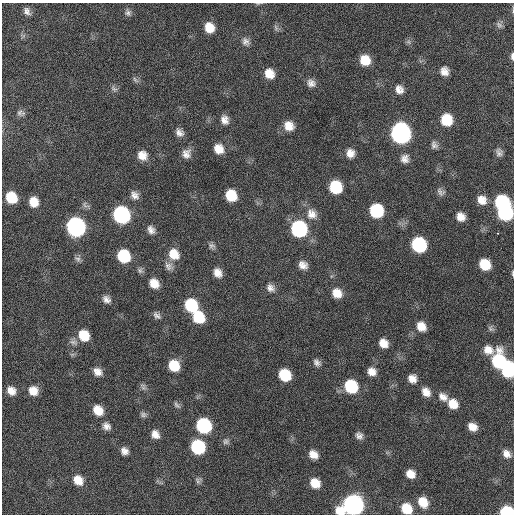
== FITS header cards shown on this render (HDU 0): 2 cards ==
NAXIS1  =                  512 / Axis length
NAXIS2  =                  512 / Axis length

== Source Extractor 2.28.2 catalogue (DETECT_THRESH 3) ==
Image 512 x 512 px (HDU 0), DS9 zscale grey, 1 PNG px = 1 image px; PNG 516 x 516 px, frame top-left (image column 1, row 512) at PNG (2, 3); no overlay
Background 115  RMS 11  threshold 34.1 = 3 sigma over >= 5 px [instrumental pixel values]
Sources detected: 106; all 106 listed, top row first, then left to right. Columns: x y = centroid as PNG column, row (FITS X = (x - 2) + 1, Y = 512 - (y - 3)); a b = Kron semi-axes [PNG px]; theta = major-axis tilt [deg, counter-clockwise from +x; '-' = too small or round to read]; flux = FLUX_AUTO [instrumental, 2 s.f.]
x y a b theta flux
258 3 6 4 19 910
27 11 10 7 -60 3700
128 13 9 8 - 2700
499 25 10 7 -47 2500
209 28 10 8 -61 11000
276 28 9 6 -72 1900
246 41 12 9 -52 4000
408 42 7 6 - 1700
512 56 9 4 -89 2200
365 60 9 9 - 14000
444 71 9 9 - 5800
269 74 11 9 -59 9900
135 80 10 5 -52 2000
311 83 11 9 -37 4500
114 88 10 7 -38 2400
399 89 10 9 - 5400
21 113 10 7 -10 2500
224 120 11 9 -70 5400
446 120 10 10 - 23000
289 126 11 10 - 9000
179 132 10 8 -47 4200
401 133 12 11 - 300000
434 145 10 8 -74 3100
219 149 11 10 - 9300
499 152 10 8 -83 3300
350 153 10 9 - 6300
186 154 12 11 - 5600
142 155 11 10 - 8300
405 159 11 10 - 4900
336 187 10 9 - 33000
441 192 11 8 -31 3100
135 195 11 9 -45 4400
231 195 10 9 - 20000
11 197 10 8 -56 21000
482 200 12 10 -51 8200
34 202 9 8 - 10000
502 202 10 10 - 66000
376 211 10 10 - 50000
505 213 11 10 - 84000
312 214 14 13 - 8100
121 215 11 10 - 140000
461 217 9 8 - 6800
76 227 11 10 - 230000
299 229 11 10 - 99000
151 230 10 8 -61 4200
497 233 3 2 - 9100
419 245 11 10 - 73000
212 246 10 7 -11 2500
174 254 13 11 -53 13000
124 256 10 9 - 37000
78 259 9 6 -26 2400
485 264 10 8 -40 19000
303 265 9 8 - 5700
169 266 12 10 -37 4300
140 270 8 7 - 2100
217 273 9 7 -61 6300
513 273 8 3 -90 1100
154 283 10 9 - 9300
270 288 11 10 - 4600
337 293 11 10 - 9800
106 299 10 8 -38 4000
191 305 11 9 -52 40000
157 315 11 7 -44 2900
198 317 11 9 -53 28000
421 326 10 9 - 8900
491 328 9 7 -56 1900
84 335 11 9 -56 18000
74 342 13 7 -14 3200
383 343 9 8 - 8100
488 350 27 11 1 12000
499 361 11 10 - 55000
317 362 10 8 -42 3200
174 366 10 9 - 19000
508 369 12 9 -87 58000
98 372 10 8 -35 5800
372 372 9 8 - 6300
285 375 10 9 - 27000
412 379 10 9 - 6500
351 386 11 10 - 41000
143 387 10 7 -55 2300
11 391 9 8 - 6800
33 391 10 10 - 8500
426 392 11 9 -51 6700
443 397 13 9 -34 6000
453 404 11 9 -39 11000
177 405 11 5 -42 1900
98 410 11 9 -45 12000
143 415 8 7 - 2200
204 425 11 9 -41 82000
106 426 11 9 -38 4300
472 427 9 7 -31 7500
155 434 10 8 -57 5800
359 436 8 7 - 3500
226 441 8 8 - 2400
198 447 10 9 - 61000
124 451 8 7 - 4300
313 454 9 7 -35 7300
507 454 10 8 -44 5300
410 474 8 7 - 7700
78 480 11 9 -46 10000
198 480 8 7 - 2100
315 483 9 8 - 12000
423 502 11 9 -56 12000
353 505 13 11 15 340000
406 508 10 9 - 18000
507 512 9 7 -4 52000
At the frame edge (FLAGS 8, measured only in part): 6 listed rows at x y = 258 3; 512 56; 513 273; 353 505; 406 508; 507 512